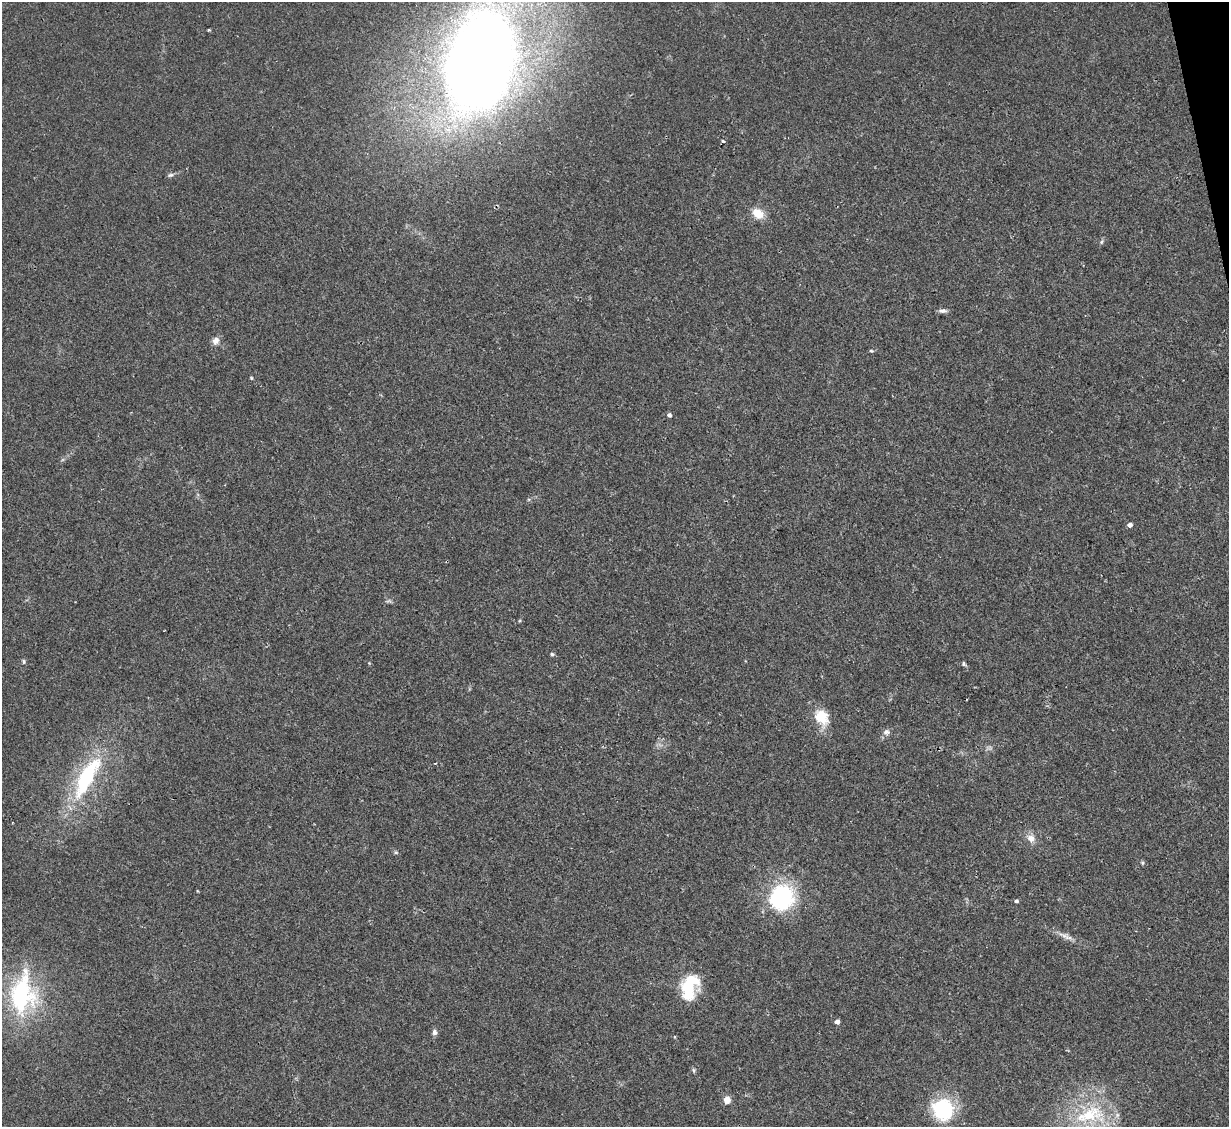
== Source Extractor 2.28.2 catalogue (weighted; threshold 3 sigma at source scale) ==
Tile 10 of 4 x 4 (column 2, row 3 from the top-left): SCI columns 1229-2455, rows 1377-2501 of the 4908 x 4890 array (HDU 1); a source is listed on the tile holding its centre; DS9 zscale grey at full resolution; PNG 1231 x 1129 px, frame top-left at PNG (2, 2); no overlay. Shown black and unused: <1% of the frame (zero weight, under 2 of 3 exposures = <1% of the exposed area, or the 3 px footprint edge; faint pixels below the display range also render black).
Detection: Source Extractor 2.28.2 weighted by HDU 2 'WHT'; one run over the whole footprint, this tile lists its part. Background 0.0692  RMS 0.0091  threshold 0.0411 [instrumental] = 3 sigma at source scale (4.5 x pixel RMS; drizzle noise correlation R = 1.50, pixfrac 1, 0.05/0.05 arcsec/px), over >= 5 px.
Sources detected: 36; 1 too faint to see at this stretch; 1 cosmic-ray / hot-pixel residue — not listed; the other 34 listed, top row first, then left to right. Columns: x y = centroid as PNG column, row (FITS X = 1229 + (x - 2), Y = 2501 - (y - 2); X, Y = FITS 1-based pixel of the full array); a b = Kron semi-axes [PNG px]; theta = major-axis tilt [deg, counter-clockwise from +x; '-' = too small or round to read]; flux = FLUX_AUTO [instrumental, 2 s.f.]
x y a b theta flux
208 30 3 3 - 1
480 62 51 33 76 2200
723 141 4 3 - 2.8
170 175 10 5 13 2.2
758 213 13 10 -32 15
1102 242 7 5 57 1.8
943 311 11 5 -1 3.1
216 341 9 8 - 5.3
871 351 5 4 - 1.2
251 378 5 4 - 0.95
669 415 5 4 - 2.7
1130 525 4 4 - 4.4
389 601 8 5 -7 2.1
552 654 5 4 - 1.6
24 661 7 5 -61 1.6
964 664 6 5 - 1.7
821 717 21 15 -61 23
886 732 10 7 10 3.7
87 777 61 19 61 94
1031 838 13 11 -45 7.5
396 852 6 5 - 1.4
1142 863 5 5 - 1.4
781 896 21 19 57 120
1016 901 4 4 - 2.1
1069 937 14 7 -22 5.5
690 987 29 18 73 44
23 994 56 34 86 120
837 1022 5 4 - 4.8
434 1032 7 6 - 3.1
675 1037 4 3 - 1
694 1070 7 5 -87 1.6
727 1100 8 7 - 7.6
943 1109 22 21 - 72
1089 1115 50 27 7 80
Isophote crosses this tile's border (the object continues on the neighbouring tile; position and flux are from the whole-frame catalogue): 1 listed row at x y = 480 62